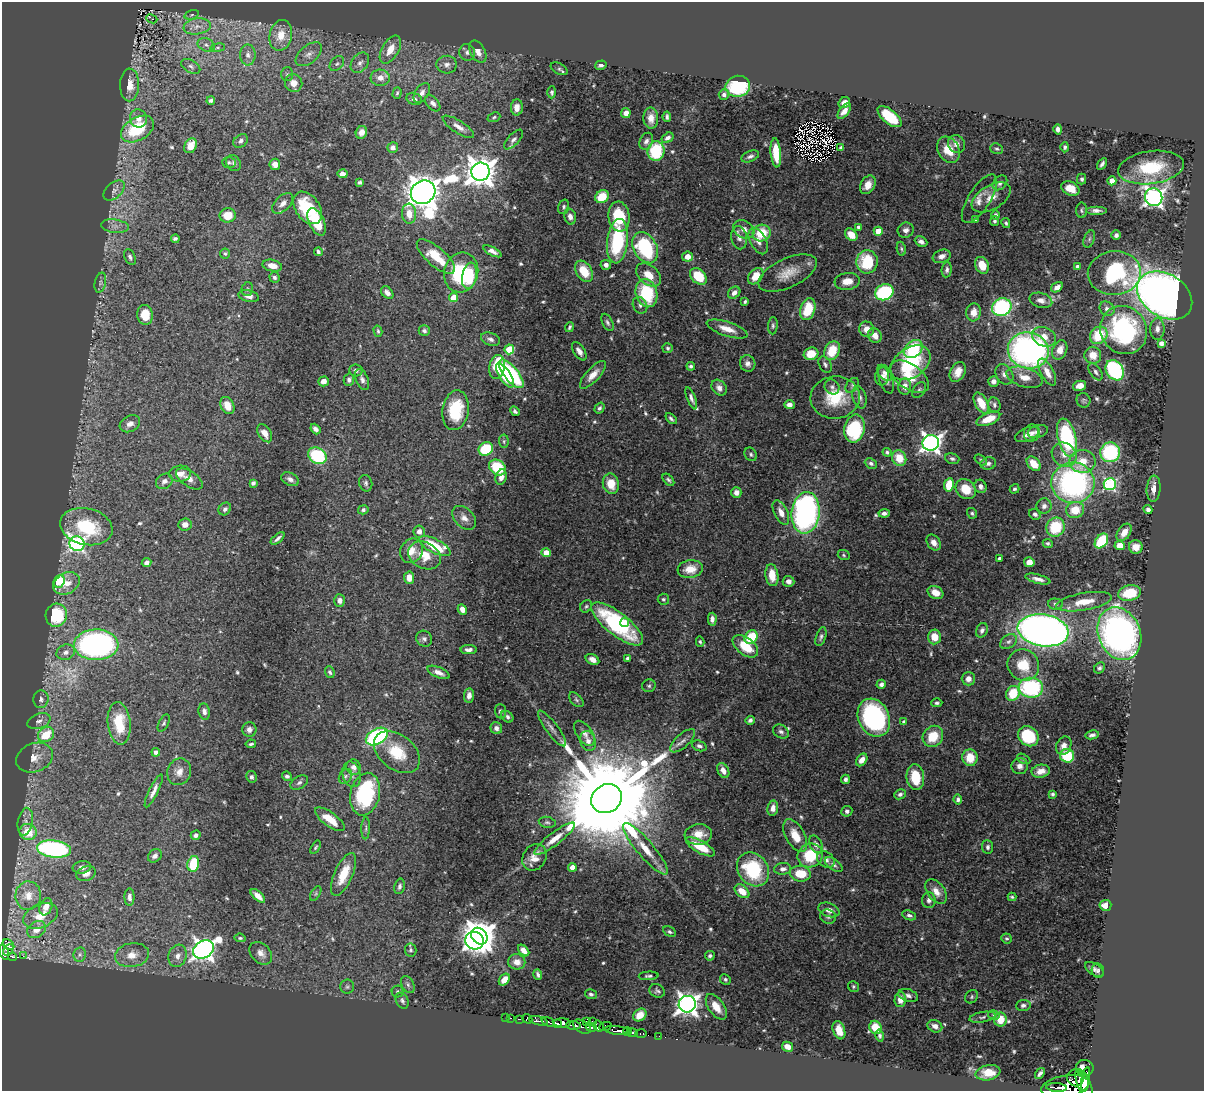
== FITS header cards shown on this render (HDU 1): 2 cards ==
NAXIS1  =                 1202
NAXIS2  =                 1089

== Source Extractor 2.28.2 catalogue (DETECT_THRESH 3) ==
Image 1202 x 1089 px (HDU 1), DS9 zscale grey, 1 PNG px = 1 image px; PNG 1206 x 1093 px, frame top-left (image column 1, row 1089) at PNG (2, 2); each listed source drawn as its Kron ellipse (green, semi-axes under 4 px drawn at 4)
Background 0.719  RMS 0.019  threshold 0.0577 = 3 sigma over >= 5 px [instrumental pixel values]
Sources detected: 617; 3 with non-positive FLUX_AUTO (blend fragments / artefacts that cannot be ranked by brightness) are neither listed nor drawn; of the other 614, the 500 brightest by FLUX_AUTO listed and drawn (114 fainter detections omitted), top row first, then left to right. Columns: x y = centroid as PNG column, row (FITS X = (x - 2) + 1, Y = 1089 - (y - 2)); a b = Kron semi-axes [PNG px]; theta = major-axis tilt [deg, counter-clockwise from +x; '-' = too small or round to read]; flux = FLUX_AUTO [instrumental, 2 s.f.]
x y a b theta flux
192 15 7 4 20 2.6
152 19 5 2 - 3.4
197 26 14 8 9 11
281 35 15 11 78 22
206 45 9 6 -25 5.1
218 48 7 4 8 2.3
390 50 15 8 60 21
467 52 8 8 - 5.2
478 52 12 7 -60 11
309 54 15 8 39 9.1
248 55 10 7 90 5.8
360 63 11 8 53 6.7
337 64 8 6 47 3.8
447 65 10 9 - 7.9
601 65 6 4 16 3.8
191 66 10 6 -30 4.2
559 69 9 5 -29 2.7
287 74 7 6 - 2.7
380 78 9 8 - 11
294 83 9 8 - 12
130 85 16 9 89 18
738 86 12 10 10 98
552 92 6 4 89 3
397 93 6 3 74 2.2
422 93 11 6 56 6.9
724 95 5 5 - 4.2
414 99 8 6 -20 4.9
211 100 4 3 - 3.3
433 103 9 6 -49 5.5
844 103 6 5 - 9.5
517 107 8 6 87 11
844 111 9 5 51 9.1
626 113 5 5 - 10
494 117 6 4 23 2.2
667 117 5 3 - 3
890 117 14 7 -39 63
138 118 9 8 - 9.5
651 118 10 7 -87 12
458 127 18 6 -33 9.4
137 129 18 11 30 71
1058 129 5 4 - 4.9
361 132 6 5 - 8.2
668 138 6 4 32 4.8
513 140 12 5 47 5.2
241 141 8 6 37 5
646 141 9 6 63 5.3
956 144 9 8 - 8.5
191 146 8 6 60 15
393 147 5 5 - 7
1065 147 5 4 - 3.3
841 148 4 3 - 3.1
997 149 6 5 - 2.5
948 150 14 10 -60 26
656 151 10 8 82 69
776 153 15 5 -85 32
750 156 9 5 23 4.3
229 162 7 5 0 2.3
234 163 8 7 - 4.3
275 164 5 5 - 8.5
1102 164 6 3 58 3.8
1151 168 33 16 8 67
480 172 9 9 - 1900
342 174 5 4 - 6.2
1082 179 5 4 - 2.9
1112 181 4 4 - 19
359 182 4 3 - 2.5
1000 183 8 6 47 4.7
868 185 10 7 59 13
1070 188 10 6 -27 21
114 190 12 7 41 6.5
423 192 13 11 34 3300
602 197 7 6 - 36
991 197 21 12 31 17
1154 197 9 8 - 670
979 199 28 11 57 15
283 203 13 7 44 8.6
564 207 7 5 72 3.1
308 208 18 12 -54 63
1082 210 8 5 89 2.6
1096 211 10 4 0 5.8
409 214 10 7 -87 16
228 215 8 7 - 23
996 215 4 4 - 3.6
570 217 8 5 -74 6.8
619 217 15 10 -84 55
975 219 3 3 - 3
995 221 5 4 - 2.5
317 222 14 7 -66 50
1006 223 5 3 - 2.2
115 226 14 6 -8 7.7
858 227 4 3 - 3.9
744 229 11 8 -30 10
906 230 8 7 - 5.8
878 231 4 4 - 25
762 233 9 8 - 41
851 235 7 5 -45 19
1116 235 5 5 - 4.1
739 238 12 8 -80 8.1
175 239 4 3 - 2.8
1089 239 9 5 69 2.9
618 241 22 10 84 110
758 241 14 8 -62 9.7
921 242 6 5 - 5.5
645 248 16 11 -60 120
901 249 7 4 -79 2.3
492 251 10 4 -27 6.2
318 252 4 3 - 2.8
225 254 5 5 - 2.6
436 256 24 9 -41 35
942 256 9 6 19 7.4
130 257 8 5 -65 3.5
688 257 5 5 - 12
867 262 12 10 87 69
606 265 5 5 - 5.4
982 265 9 6 -65 17
272 266 10 5 -12 12
1077 267 4 4 - 7.2
947 270 7 5 84 3.6
584 271 11 7 -57 32
461 272 20 17 76 88
788 273 31 14 25 27
1114 273 26 22 5 130
649 275 14 9 -40 19
469 276 13 7 80 54
698 276 9 7 -44 43
756 276 9 6 50 20
274 277 5 5 - 3.4
847 281 13 8 7 15
100 283 10 5 77 3.9
1057 287 6 4 34 7
247 289 7 5 76 2.5
884 292 9 7 23 120
387 293 7 5 -47 6.8
646 293 14 10 -74 75
734 293 7 5 44 7.1
1165 295 30 21 -32 1200
249 296 10 5 -14 7.5
453 298 4 4 - 23
1041 300 12 7 -16 8.5
745 302 4 3 - 2.2
640 305 9 7 -63 4.5
1002 307 10 8 25 160
808 309 11 7 72 42
1107 309 8 6 -42 5.5
974 312 9 7 83 12
145 315 10 8 -84 26
607 322 9 5 -62 3.6
773 326 8 5 86 2.9
569 327 5 3 - 2.5
727 329 21 7 -18 17
866 329 7 7 - 13
1157 329 11 7 89 6.7
1124 330 25 22 -55 210
378 331 6 3 -75 2.3
424 331 5 5 - 3.6
875 335 8 6 -51 12
1099 335 9 8 - 51
1044 337 12 9 -23 17
490 339 10 6 -22 5
1161 343 4 4 - 7.5
668 348 5 5 - 2.4
509 349 5 5 - 58
913 349 10 8 40 77
1028 350 20 18 -13 470
1060 350 10 7 66 13
579 351 10 5 -57 7.1
832 351 10 7 60 36
811 354 7 6 - 25
1093 355 8 8 - 17
748 363 8 7 - 6.1
910 363 22 15 34 96
825 364 9 6 -63 3.4
691 366 4 4 - 2.9
497 367 12 7 79 45
356 370 7 6 - 3.9
1115 370 11 8 -58 170
958 372 10 7 62 15
1047 372 15 6 -62 12
1096 372 10 5 -54 4
885 373 9 6 -50 6.1
511 374 17 7 -51 130
1004 374 11 8 -58 6.6
505 375 14 5 -57 36
593 375 17 7 47 14
882 376 9 7 78 6
909 377 22 12 -35 27
1024 377 19 9 -17 17
886 379 15 7 -73 7.4
349 380 6 5 - 3.7
362 380 11 6 -68 5.6
323 381 5 5 - 10
993 381 5 5 - 6.2
852 385 8 6 52 3.4
905 386 8 6 -87 9.6
1080 386 7 5 12 11
832 387 8 7 - 4.2
719 388 9 6 -51 7.5
919 390 9 6 56 3.3
859 397 11 7 -76 6.6
691 398 12 4 -69 5
835 398 25 21 7 55
1083 400 7 6 - 2.8
981 403 11 6 -62 25
227 405 9 6 -64 14
789 405 5 4 - 7.5
994 405 8 6 -78 3.4
599 408 6 4 55 2.9
455 410 20 13 82 57
515 411 5 4 - 3.2
671 419 6 4 -44 3.2
988 419 12 6 23 27
130 424 11 8 29 7.9
854 428 14 10 78 89
315 429 6 4 -50 4.7
1038 432 10 6 16 4.9
265 433 10 6 -57 11
1032 433 9 8 - 4.7
1027 435 12 6 20 7.5
1067 438 19 9 -76 150
504 441 7 5 -84 2.3
931 443 8 7 - 710
486 449 7 6 - 55
887 452 4 4 - 2.7
1110 452 10 10 - 110
751 454 7 6 - 3.1
1064 455 13 11 -39 16
317 456 10 7 -32 82
899 458 8 7 - 27
952 459 7 5 -18 3.1
981 460 7 4 -37 2.2
1082 461 13 11 -1 24
871 463 6 5 - 3.2
988 464 8 6 16 4.4
1034 464 8 6 -48 23
497 467 9 7 -38 54
180 474 11 8 3 9.8
501 477 8 5 71 8.3
189 479 15 7 -34 9.2
290 479 9 6 -25 6.3
668 480 7 4 -47 2.7
164 481 9 7 36 5.8
253 483 4 4 - 3.8
366 483 8 6 -76 3.5
1073 483 21 20 - 320
611 484 10 8 -77 23
1110 484 6 6 - 170
949 485 7 5 80 34
980 486 7 6 - 6
966 489 11 9 -44 31
1015 489 5 4 - 2.8
1154 489 13 7 85 10
736 492 5 5 - 7.1
1044 506 7 7 - 6.1
225 509 7 5 46 4
363 510 5 4 - 3.2
1075 510 9 8 - 29
1148 510 4 4 - 4
781 512 13 6 -64 12
806 513 21 14 84 370
884 513 5 4 - 4.6
972 513 6 5 - 2.6
1035 514 6 5 - 3.7
464 518 14 9 -46 10
185 524 6 6 - 9
86 527 26 18 -12 73
1056 527 10 9 - 49
419 531 6 6 - 7
1124 532 10 6 55 13
278 538 8 3 40 4.4
1101 541 8 5 52 73
934 542 8 6 -52 8.5
1048 543 5 4 - 2.4
77 544 8 7 - 300
1120 545 5 5 - 17
435 546 17 7 -27 55
1136 547 7 6 - 13
411 551 13 11 58 15
546 553 4 4 - 16
424 555 17 13 -28 24
844 555 6 5 - 2.1
999 559 3 3 - 4.5
1029 562 5 5 - 13
146 563 5 4 - 5.2
690 569 12 9 7 22
772 575 11 6 -82 20
409 578 6 5 - 11
1038 579 13 4 -14 7.1
59 581 6 5 - 72
789 581 6 5 - 7.5
67 583 14 10 30 16
935 592 8 6 -26 14
1129 593 11 7 12 49
663 599 6 5 - 2.8
340 601 6 5 - 6.8
1084 602 28 8 10 28
1055 604 7 5 -3 3.5
586 606 7 5 53 2.5
462 609 5 4 - 8.5
56 615 12 10 75 86
712 619 6 4 88 5.2
625 622 4 4 - 13
617 624 31 11 -38 160
982 630 7 5 64 4.7
1043 630 26 16 -9 1000
1119 634 27 21 -68 520
751 637 7 6 - 48
821 637 10 5 72 3.5
934 637 7 6 - 21
424 639 8 7 - 4.6
700 642 5 3 - 2.1
1009 642 9 6 38 4.6
96 645 22 15 2 360
745 646 14 8 -38 33
469 650 8 4 -1 5.7
66 652 9 7 21 6.8
628 658 4 3 - 3.7
592 659 7 5 -29 8.2
1023 665 16 15 - 37
1099 668 6 5 - 3.4
330 672 6 4 -67 2.7
438 672 12 5 -24 8
968 679 7 6 - 7.9
881 684 5 4 - 4.9
649 686 7 6 - 2.9
1031 688 12 10 -6 140
1013 693 7 6 - 39
469 695 7 5 83 6.8
41 699 9 7 85 5.2
576 700 9 5 -46 2.9
937 703 5 4 - 2.9
500 711 7 5 -86 3.6
204 712 8 5 -81 5.7
507 717 7 5 -42 3.5
874 718 20 15 -64 200
750 720 5 4 - 3.6
39 721 12 7 21 7.3
904 722 4 4 - 5.9
119 723 21 11 -84 43
164 723 9 5 63 2.7
496 728 6 5 - 5.8
552 728 22 6 -53 8
249 729 7 7 - 6.3
781 732 8 6 -33 4.2
584 733 14 7 -55 8.3
46 735 8 7 - 37
1092 735 7 4 11 4
933 736 11 9 52 34
1028 736 11 9 -40 66
377 737 12 7 29 180
588 741 10 7 -70 9
683 741 15 6 42 8.4
251 744 5 3 - 2.3
699 746 8 5 -20 4.2
1064 746 9 7 63 6.8
156 752 4 4 - 5
397 752 26 17 -38 43
1067 756 7 7 - 49
35 758 19 14 21 20
970 758 8 8 - 26
1024 759 7 4 -27 2.2
862 760 7 5 55 9.2
1020 766 8 8 - 7.4
354 767 8 7 - 7
723 771 8 5 -60 9.6
1041 771 9 6 11 10
179 772 14 11 68 12
352 774 13 9 -76 7.6
287 776 5 4 - 3.4
345 776 8 6 54 3.1
252 777 6 5 - 3.7
915 777 13 9 -84 39
845 779 5 4 - 3.9
299 783 9 6 32 4.4
154 791 18 4 64 8.1
365 794 21 14 77 150
900 794 6 5 - 3.9
1052 794 4 4 - 2.6
607 799 16 14 33 45000
958 799 5 4 - 3.7
773 808 7 5 79 7.9
847 811 5 5 - 4.7
330 819 17 7 -36 27
25 822 14 7 80 7.8
547 822 8 5 -11 3
366 828 11 4 88 3
28 832 8 8 - 31
698 834 13 10 6 17
196 835 5 4 - 4.4
795 836 18 9 -61 25
555 839 25 6 37 18
816 845 9 6 -63 6.7
315 847 7 4 58 2.2
700 847 16 6 -29 31
988 847 7 5 -83 3.9
54 849 17 8 -6 230
645 849 33 8 -50 28
155 856 7 6 - 4.6
810 856 13 11 29 57
534 857 14 11 57 15
826 860 9 7 -37 6.2
193 864 8 6 77 52
834 865 10 5 -35 4.5
82 867 9 6 8 5.7
572 867 4 4 - 12
753 869 18 15 -52 100
783 869 8 6 7 6.2
86 874 10 7 19 7.3
343 874 23 9 67 33
800 874 10 8 -7 32
400 886 8 5 78 4
742 891 8 5 -40 20
936 892 14 8 -54 13
316 893 8 4 60 2.5
28 896 14 13 - 14
258 896 9 4 -42 9.9
129 897 9 5 -89 4.8
1012 897 4 3 - 2.1
929 900 8 7 - 5.2
1105 905 6 5 - 13
46 907 9 6 70 11
829 910 11 7 -19 9.5
909 915 7 4 -20 3.9
40 916 18 11 23 18
828 917 8 7 - 3.6
37 929 10 7 32 11
669 932 7 4 -27 2.7
479 936 9 7 -46 2400
240 938 6 4 -7 2.2
1007 938 5 5 - 2.5
474 941 9 8 - 490
8 945 6 4 -33 32
203 949 11 8 33 900
8 950 6 4 52 88
411 950 6 5 - 3.1
524 950 7 4 -47 10
4 952 7 4 -68 66
261 953 13 9 -46 9.7
80 954 7 6 - 3.8
132 955 17 12 9 18
23 956 2 2 - 110
177 956 11 9 71 10
710 956 5 4 - 3.4
13 957 4 3 - 16
517 962 8 7 - 11
1094 969 11 5 -32 5.3
1098 971 7 6 - 3.1
538 974 5 3 - 3.1
649 976 10 4 2 3.3
725 979 5 5 - 2.8
504 980 6 5 - 14
408 985 9 6 -60 3.9
853 986 6 5 - 2.5
347 987 7 7 - 3.1
397 991 6 6 - 2.2
657 991 8 6 -26 3.8
591 994 6 5 - 2.9
908 995 10 6 -19 5.3
972 997 7 5 56 2.4
900 999 7 6 - 13
402 1001 8 6 -62 3.4
687 1004 8 8 - 980
1023 1005 7 5 6 3.7
716 1007 15 7 -55 17
640 1015 7 5 39 19
994 1015 6 4 -12 2.2
506 1017 2 2 - 2.2
982 1017 13 5 10 4.3
510 1018 3 2 - 7.8
520 1019 3 2 - 19
527 1019 5 4 - 25
1000 1019 7 6 - 22
538 1021 10 4 -14 140
586 1021 2 2 - 6.7
592 1021 2 2 - 4.6
548 1022 7 3 -19 65
557 1023 4 2 - 51
562 1023 8 4 -1 210
574 1025 7 3 -1 94
598 1026 6 5 - 35
605 1026 6 3 22 39
935 1026 8 6 -26 7.6
582 1027 9 6 -30 47
875 1027 7 6 - 29
591 1028 5 3 - 97
839 1030 9 6 -71 15
617 1031 12 4 -8 150
627 1032 4 4 - 100
632 1032 5 3 - 46
641 1034 6 3 0 11
880 1035 6 4 -77 3.1
659 1036 2 2 - 2.5
787 1047 6 4 -27 11
1085 1068 9 8 - 57
988 1073 12 7 12 20
1040 1073 6 3 53 3.4
1075 1078 9 8 - 220
1086 1079 12 4 82 390
1084 1085 16 6 -67 740
1065 1086 24 10 10 640
1057 1088 10 3 -4 97
At the frame edge (FLAGS 8, measured only in part): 1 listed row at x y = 4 952
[114 fainter detections neither listed nor drawn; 3 non-positive-flux detections neither listed nor drawn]